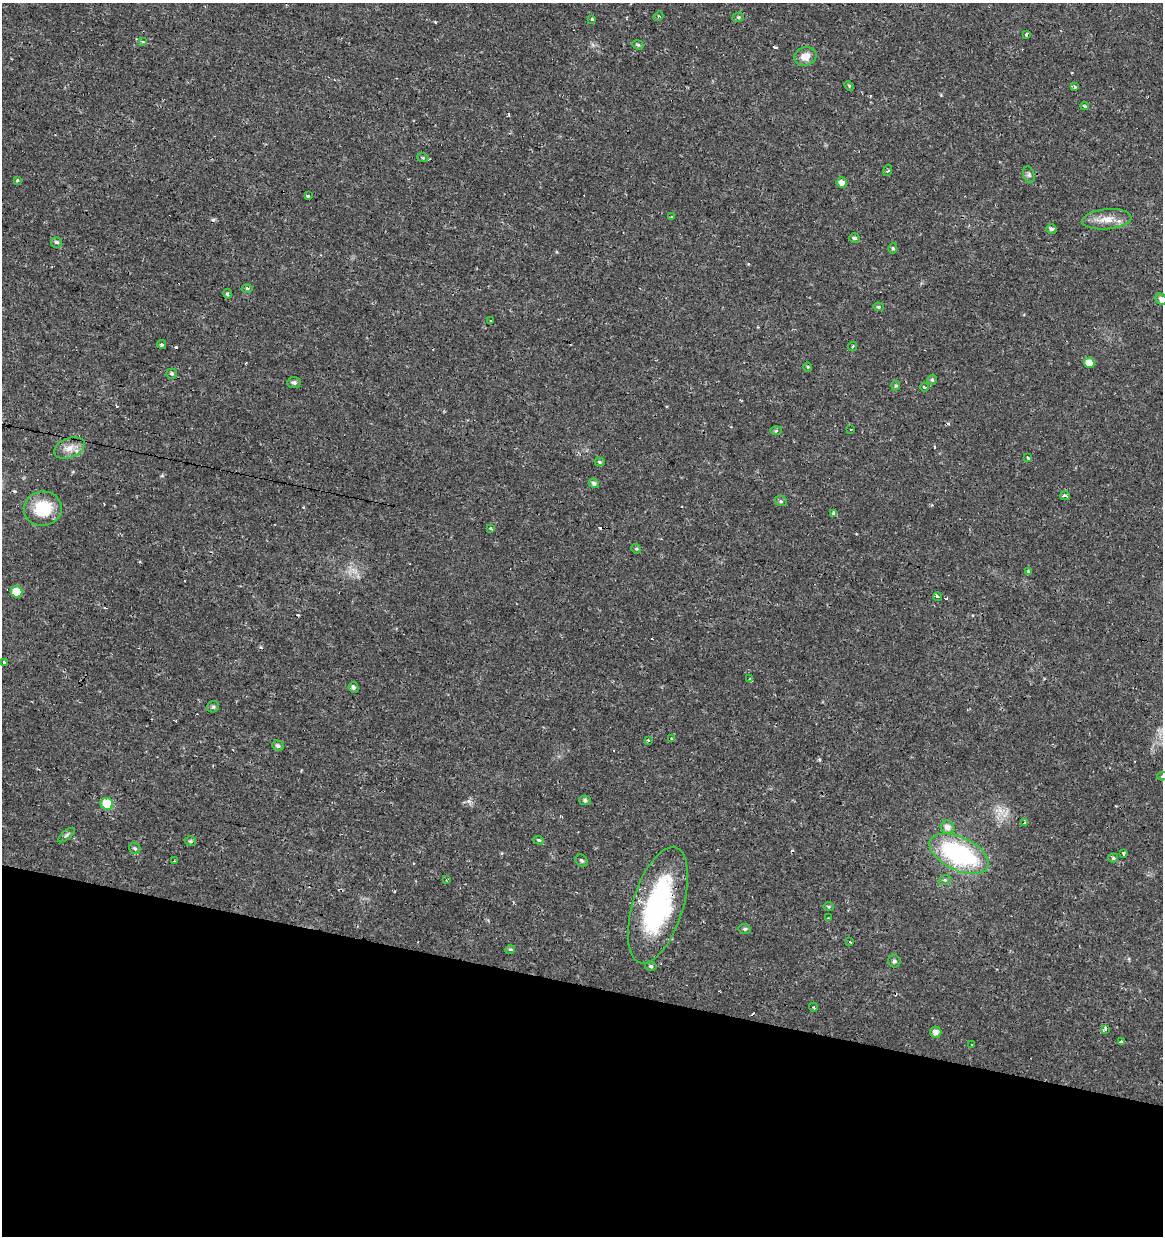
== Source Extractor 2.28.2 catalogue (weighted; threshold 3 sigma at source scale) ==
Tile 15 of 4 x 4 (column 3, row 4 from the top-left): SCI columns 2541-3701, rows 4-1237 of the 5142 x 4941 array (HDU 1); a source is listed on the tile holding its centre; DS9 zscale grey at full resolution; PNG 1165 x 1238 px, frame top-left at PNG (2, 3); each listed source drawn as its Kron ellipse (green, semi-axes under 4 px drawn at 4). Shown black and unused: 20% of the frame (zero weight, under 2 of 3 exposures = <1% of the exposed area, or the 3 px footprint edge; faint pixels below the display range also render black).
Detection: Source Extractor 2.28.2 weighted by HDU 2 'WHT'; one run over the whole footprint, this tile lists its part. Background 0.0224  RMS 0.0028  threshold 0.0127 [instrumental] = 3 sigma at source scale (4.5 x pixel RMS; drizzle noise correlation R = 1.50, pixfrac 1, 0.0396/0.0396 arcsec/px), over >= 5 px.
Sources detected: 98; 11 cosmic-ray / hot-pixel residue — neither listed nor drawn; the other 87 listed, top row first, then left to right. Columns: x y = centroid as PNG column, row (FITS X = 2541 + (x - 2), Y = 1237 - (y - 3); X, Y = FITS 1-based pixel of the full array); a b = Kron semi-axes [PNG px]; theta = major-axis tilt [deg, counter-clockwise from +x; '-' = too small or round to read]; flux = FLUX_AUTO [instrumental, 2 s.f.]
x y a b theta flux
658 16 5 4 - 0.43
738 17 6 4 19 0.46
592 19 3 3 - 0.91
1026 35 3 3 - 2.2
142 42 3 3 - 1.1
638 45 5 4 - 0.45
805 56 11 9 14 2.7
849 86 5 4 - 0.33
1074 87 3 3 - 1.2
1084 106 4 3 - 0.48
423 158 5 3 - 0.32
888 170 6 3 71 0.38
1029 175 8 5 -72 0.59
18 181 3 3 - 1.4
842 183 5 5 - 1.7
308 195 3 3 - 0.78
671 217 4 2 - 0.34
1107 219 25 10 5 3.8
1051 229 5 5 - 0.8
854 238 5 4 - 0.68
56 242 5 5 - 0.65
893 248 5 4 - 0.47
247 288 5 3 - 0.4
228 294 5 4 - 0.62
1161 299 6 5 - 1.2
878 307 5 4 - 0.46
490 321 3 2 - 0.32
162 344 4 4 - 0.44
853 346 5 3 - 0.33
1089 363 5 5 - 2.9
808 367 4 4 - 0.35
172 374 5 5 - 0.43
932 380 5 4 - 0.51
294 383 6 5 - 0.77
896 386 5 4 - 0.4
924 387 4 3 - 0.56
850 429 3 2 - 0.4
776 431 6 4 2 0.34
69 448 16 9 22 2.7
1028 457 3 3 - 2.9
600 462 5 4 - 0.41
594 483 5 4 - 0.73
1065 496 5 3 - 2
781 501 6 5 - 0.48
43 509 19 17 7 11
833 513 3 3 - 1.5
491 528 3 3 - 0.69
636 549 5 4 - 0.33
1029 572 3 3 - 0.48
16 592 6 5 - 5.9
937 597 4 3 - 5.9
5 662 4 3 - 5.4
750 679 4 3 - 2.1
353 687 5 4 - 0.76
213 707 6 5 - 0.66
672 739 3 3 - 0.65
649 740 3 3 - 0.53
278 746 6 5 - 0.67
1162 776 5 4 - 0.36
585 800 5 5 - 0.69
107 804 6 6 - 9.3
1024 823 3 3 - 0.91
948 827 7 6 - 1.8
66 835 10 3 40 0.49
539 840 5 4 - 0.41
190 841 5 5 - 0.45
135 849 6 5 - 0.55
1123 853 3 3 - 0.77
959 854 32 16 -26 39
1113 858 5 4 - 0.43
174 860 3 3 - 0.31
582 861 7 5 -43 0.49
446 880 4 3 - 0.34
945 880 6 5 - 0.45
658 905 60 25 73 44
828 907 5 4 - 0.42
828 918 3 2 - 0.23
745 929 6 5 - 0.56
850 942 3 3 - 0.4
510 950 5 3 - 0.37
894 961 6 6 - 0.6
651 966 6 4 -17 0.53
813 1007 4 3 - 0.25
1105 1029 3 3 - 3.4
936 1032 6 5 - 1.5
1121 1042 4 3 - 0.86
971 1044 3 2 - 0.39
Overlapping masked pixels (flux is a lower limit): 1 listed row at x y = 658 905
Isophote crosses this tile's border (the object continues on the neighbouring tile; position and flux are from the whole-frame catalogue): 2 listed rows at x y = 1161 299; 1162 776